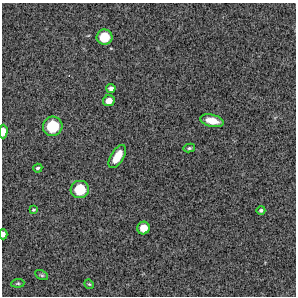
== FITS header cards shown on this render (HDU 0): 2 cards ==
NAXIS1  =                  294 /Length X axis
NAXIS2  =                  294 /Length Y axis

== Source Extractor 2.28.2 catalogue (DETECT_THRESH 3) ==
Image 294 x 294 px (HDU 0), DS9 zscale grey, 1 PNG px = 1 image px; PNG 298 x 298 px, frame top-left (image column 1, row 294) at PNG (2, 3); each listed source drawn as its Kron ellipse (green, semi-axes under 4 px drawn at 4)
Background 11800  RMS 340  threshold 1020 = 3 sigma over >= 5 px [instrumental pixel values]
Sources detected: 17; all 17 listed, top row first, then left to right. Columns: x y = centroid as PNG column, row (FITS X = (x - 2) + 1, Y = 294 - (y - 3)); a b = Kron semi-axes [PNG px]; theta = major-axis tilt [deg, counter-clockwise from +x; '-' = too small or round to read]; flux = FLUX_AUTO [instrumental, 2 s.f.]
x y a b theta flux
104 37 8 7 - 620000
111 88 4 4 - 92000
109 101 6 5 - 230000
212 121 12 6 -13 320000
53 126 10 9 - 950000
3 131 7 4 88 250000
189 148 6 4 11 41000
117 156 13 6 58 390000
38 168 5 4 - 49000
80 190 9 8 - 750000
33 210 3 3 - 26000
261 210 4 4 - 42000
143 228 6 6 - 340000
3 234 5 3 - 120000
42 275 7 4 -26 36000
18 283 6 4 5 33000
89 284 5 4 - 24000
At the frame edge (FLAGS 8, measured only in part): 2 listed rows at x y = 3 131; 3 234